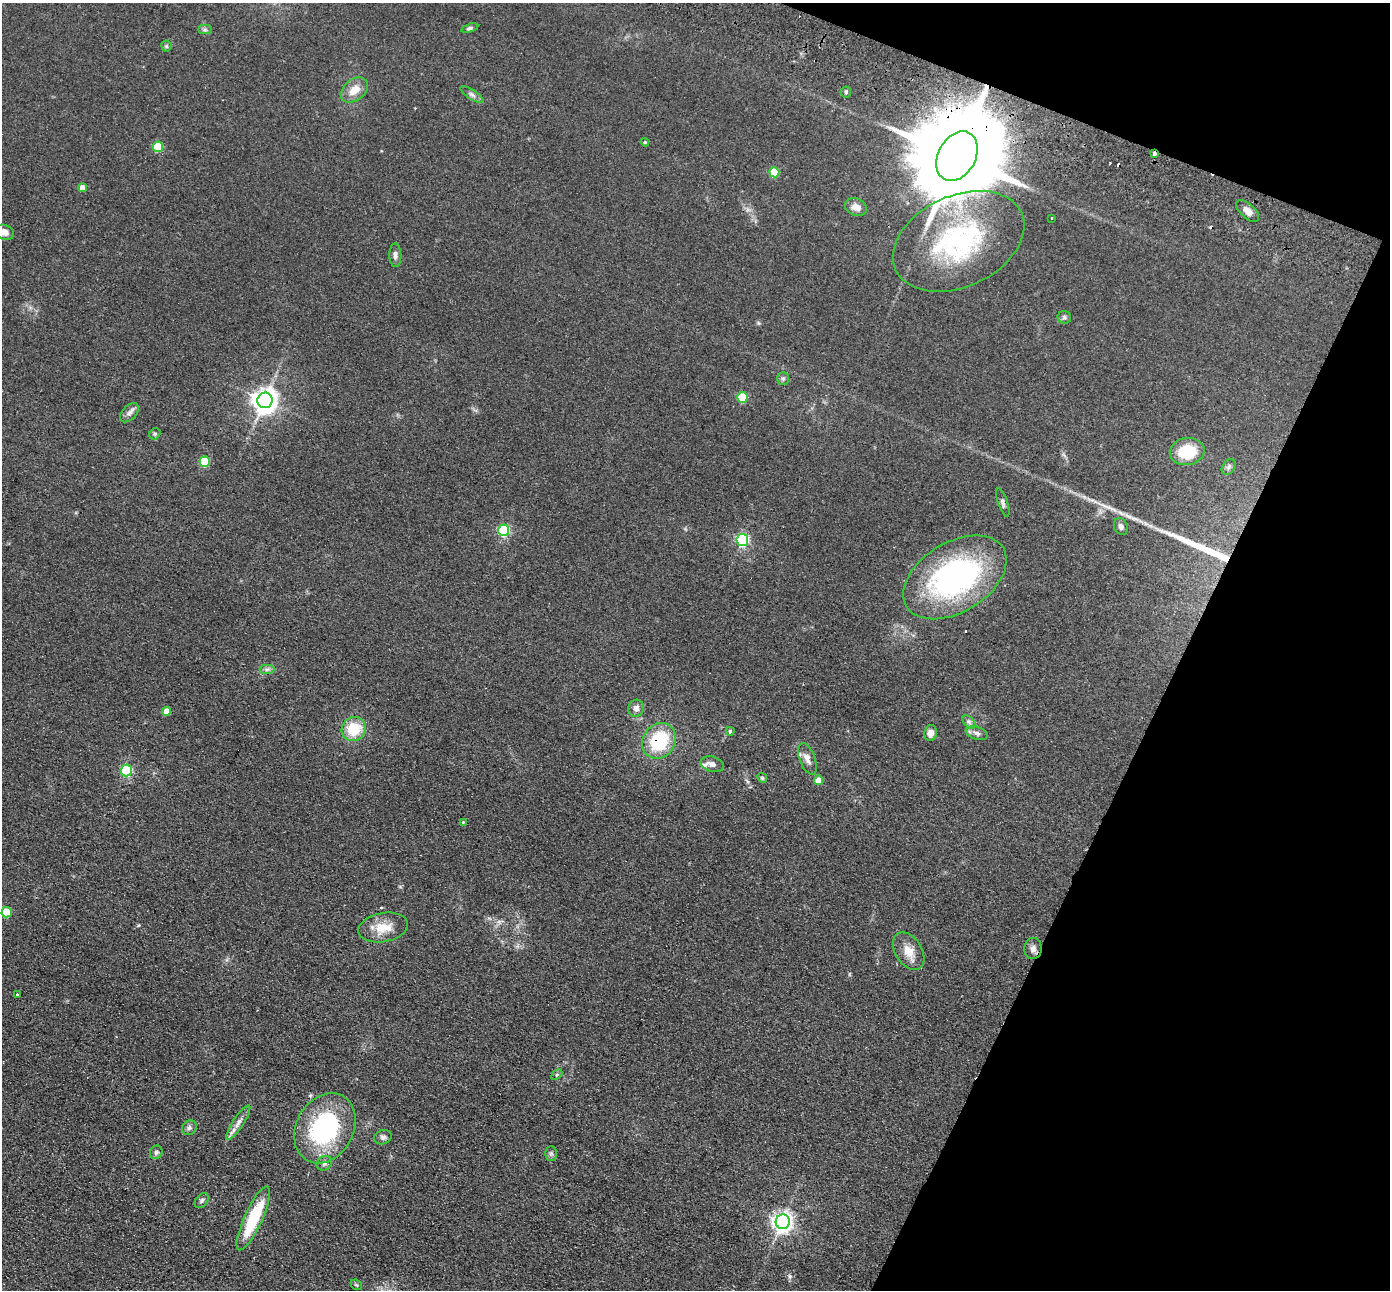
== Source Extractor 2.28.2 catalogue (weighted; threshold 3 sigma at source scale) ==
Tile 8 of 4 x 4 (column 4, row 2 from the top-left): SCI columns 4189-5576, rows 2903-4190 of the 5603 x 5672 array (HDU 1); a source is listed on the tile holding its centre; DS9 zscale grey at full resolution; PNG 1392 x 1292 px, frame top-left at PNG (2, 3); each listed source drawn as its Kron ellipse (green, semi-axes under 4 px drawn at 4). Shown black and unused: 19% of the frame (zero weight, under 2 of 3 exposures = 3% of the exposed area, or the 3 px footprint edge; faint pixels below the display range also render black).
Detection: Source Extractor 2.28.2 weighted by HDU 2 'WHT'; one run over the whole footprint, this tile lists its part. Background 0.0692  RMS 0.0096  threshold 0.0433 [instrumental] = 3 sigma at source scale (4.5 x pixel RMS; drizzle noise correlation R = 1.50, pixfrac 1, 0.05/0.05 arcsec/px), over >= 5 px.
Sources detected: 71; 1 inside a brighter object's white glare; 4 cosmic-ray / hot-pixel residue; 1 long thin detection or spike segment (spike, bleed or trail) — neither listed nor drawn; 1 inside a brighter listed object's ellipse — not listed separately; the other 64 listed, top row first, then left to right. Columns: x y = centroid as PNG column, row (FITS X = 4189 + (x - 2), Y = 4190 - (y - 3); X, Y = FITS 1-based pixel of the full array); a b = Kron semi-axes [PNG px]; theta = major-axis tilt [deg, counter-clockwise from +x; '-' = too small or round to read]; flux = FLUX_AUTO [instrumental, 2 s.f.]
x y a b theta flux
470 28 9 4 16 1.8
205 30 7 4 0 1.9
166 46 5 5 - 1.5
354 90 15 10 39 12
846 92 5 5 - 1.6
472 95 13 4 -33 3.1
645 142 4 4 - 1
158 147 5 5 - 37
1154 154 3 3 - 7.3
957 156 26 18 61 19000
774 172 5 5 - 24
83 188 4 4 - 7.6
856 207 11 8 -22 6.4
1248 211 14 7 -44 6.9
1052 218 2 2 - 0.89
4 232 10 7 -21 6
959 241 69 45 25 150
395 255 12 6 -89 3.8
1064 317 7 6 - 2.2
783 379 6 5 - 2
742 397 5 5 - 40
265 400 8 7 - 900
129 413 11 7 46 4
155 434 6 5 - 1.5
1187 451 17 13 8 36
205 462 5 5 - 39
1229 467 8 6 54 2.5
1003 503 15 5 -71 2.7
1121 526 8 6 -66 3.3
504 530 6 5 - 110
742 540 6 6 - 160
955 577 56 35 31 220
267 669 7 4 1 2.3
636 708 8 7 - 4.6
166 711 4 4 - 11
969 722 8 4 -45 2.2
354 729 13 11 43 29
730 731 4 3 - 2.6
931 733 8 6 79 6.8
977 733 11 6 -18 3.6
659 741 18 16 54 54
807 759 16 7 -69 6.4
712 764 12 7 -16 4.4
127 770 6 5 - 85
762 778 5 4 - 1.2
818 780 5 4 - 13
463 822 4 4 - 0.74
7 912 5 5 - 35
383 928 25 14 10 19
1033 948 10 8 86 4.4
909 951 21 13 -58 13
17 995 3 3 - 0.9
557 1075 6 4 45 1.3
238 1123 20 5 57 6.5
189 1128 8 7 - 2.9
325 1128 37 28 61 130
383 1137 9 7 18 2.9
156 1152 7 6 - 2.1
551 1153 7 6 - 2.1
324 1163 8 7 - 3
202 1201 8 6 52 2.1
253 1218 35 9 66 52
783 1222 7 7 - 530
356 1285 6 5 - 1.3
Overlapping masked pixels (flux is a lower limit): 3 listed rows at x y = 1154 154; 957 156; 659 741
Isophote crosses this tile's border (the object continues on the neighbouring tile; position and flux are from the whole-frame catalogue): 1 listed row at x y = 4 232